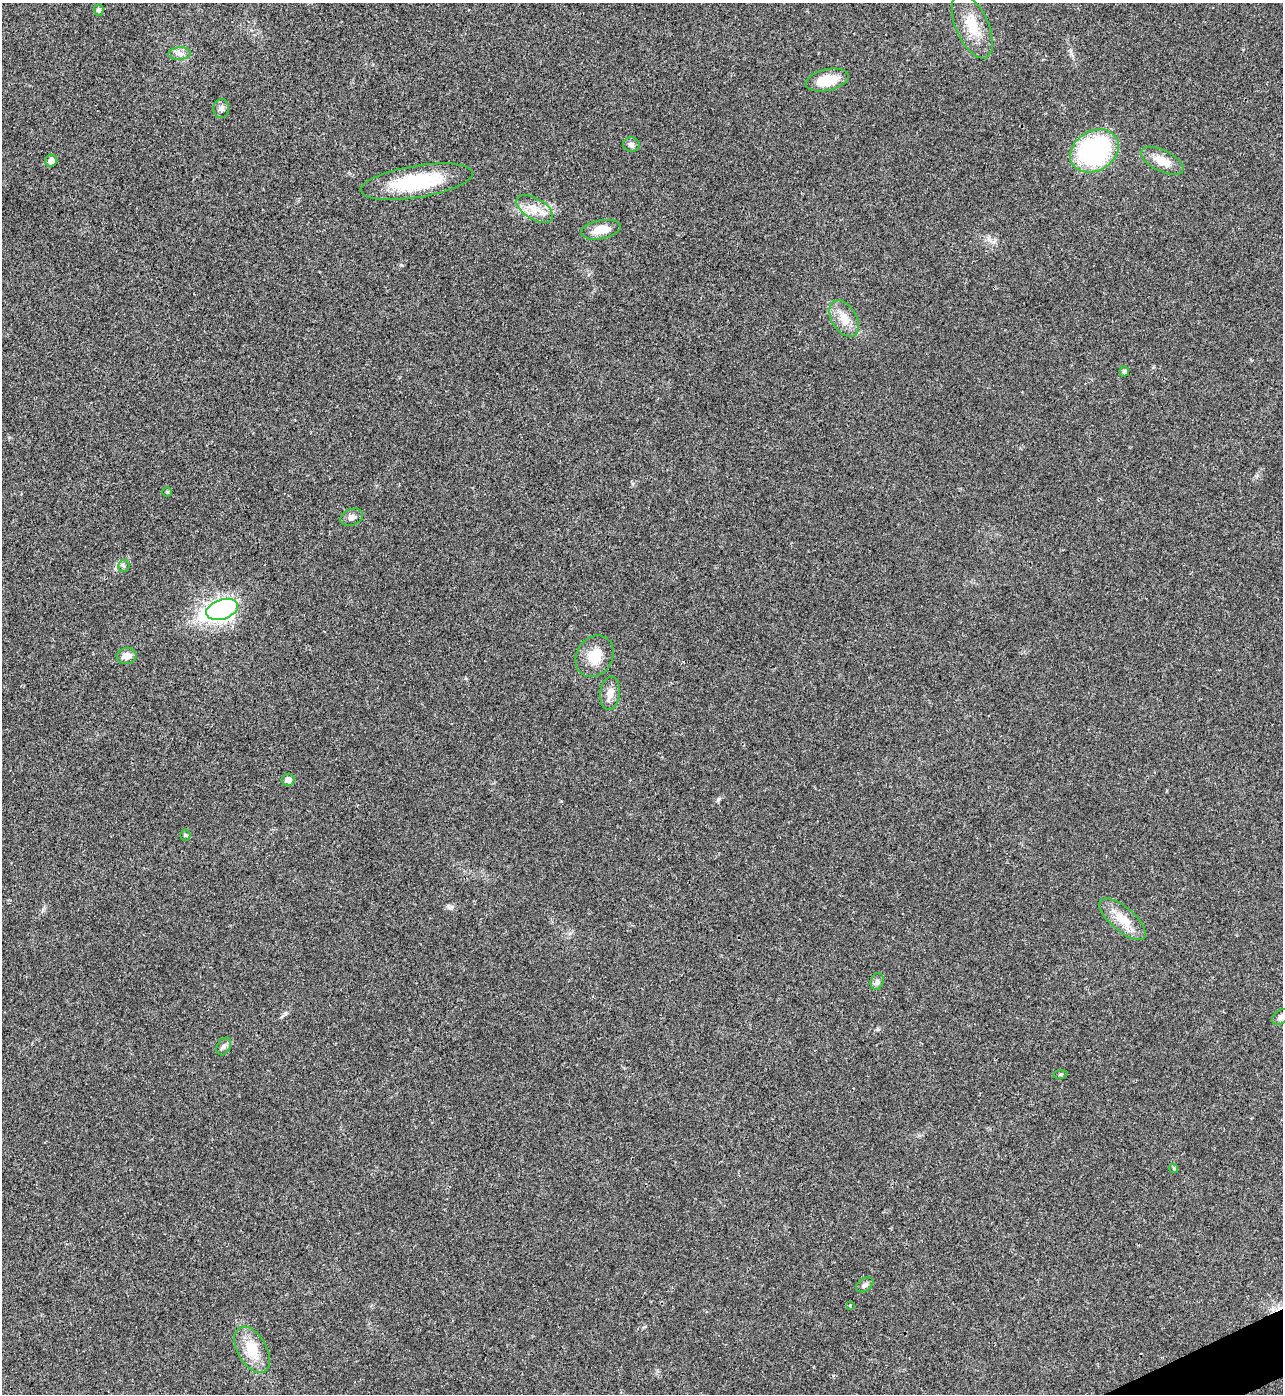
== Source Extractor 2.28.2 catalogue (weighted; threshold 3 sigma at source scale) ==
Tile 6 of 4 x 4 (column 2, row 2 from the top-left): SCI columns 1566-2846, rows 2786-4177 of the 5563 x 5574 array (HDU 1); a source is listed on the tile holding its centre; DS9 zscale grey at full resolution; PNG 1285 x 1396 px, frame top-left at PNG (2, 3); each listed source drawn as its Kron ellipse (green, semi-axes under 4 px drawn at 4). Shown black and unused: <1% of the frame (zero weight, under 3 of 4 exposures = <1% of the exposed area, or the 3 px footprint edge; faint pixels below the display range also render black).
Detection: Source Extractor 2.28.2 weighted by HDU 2 'WHT'; one run over the whole footprint, this tile lists its part. Background 0.0211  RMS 0.0042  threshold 0.0189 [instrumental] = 3 sigma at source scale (4.5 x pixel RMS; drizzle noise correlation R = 1.50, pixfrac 1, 0.05/0.05 arcsec/px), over >= 5 px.
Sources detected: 32; all 32 listed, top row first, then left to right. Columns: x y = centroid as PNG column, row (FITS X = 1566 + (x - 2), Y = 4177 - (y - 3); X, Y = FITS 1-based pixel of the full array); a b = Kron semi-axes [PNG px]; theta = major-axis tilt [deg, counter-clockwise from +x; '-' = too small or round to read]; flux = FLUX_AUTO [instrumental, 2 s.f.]
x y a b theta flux
99 10 5 5 - 0.98
972 26 35 16 -66 12
180 54 11 6 4 1.8
827 80 22 10 13 10
221 109 9 8 - 1.6
631 144 8 7 - 1.3
1094 151 26 20 31 59
51 161 6 5 - 3
1162 161 23 10 -26 6.6
417 182 56 16 9 31
535 209 20 10 -31 5.8
601 230 20 9 11 6.6
844 319 20 12 -59 5.8
1124 372 5 4 - 0.93
167 492 5 5 - 0.47
352 517 12 8 20 1.9
124 566 6 5 - 0.8
222 609 16 10 18 130
126 656 10 8 13 3.5
595 656 22 18 58 8.4
610 693 16 10 83 3.6
288 780 6 6 - 2.5
185 835 5 5 - 0.57
1122 919 29 12 -41 8.2
877 981 8 6 72 1.3
1281 1017 9 6 41 1.4
224 1046 9 6 61 1.2
1060 1074 7 3 9 0.54
1174 1169 4 4 - 0.98
865 1285 9 6 34 1.5
850 1305 3 2 - 0.67
252 1350 25 14 -60 10
Isophote crosses this tile's border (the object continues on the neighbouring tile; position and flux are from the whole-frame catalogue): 1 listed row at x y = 1281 1017
Unlisted compact peaks at least as high as the median listed source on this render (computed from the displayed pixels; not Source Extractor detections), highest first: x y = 718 799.